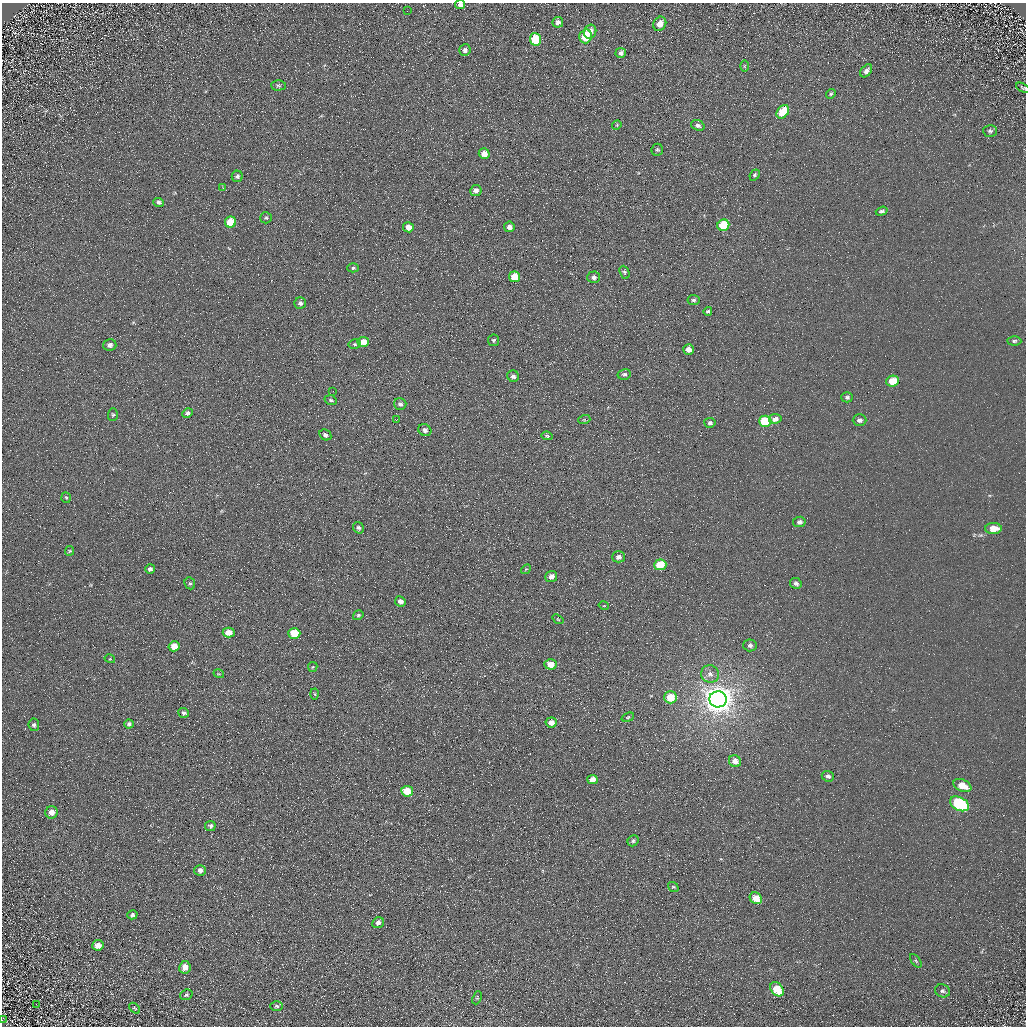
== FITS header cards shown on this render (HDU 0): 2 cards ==
NAXIS1  =                 1024 / Required FITS header
NAXIS2  =                 1024 / Required FITS header

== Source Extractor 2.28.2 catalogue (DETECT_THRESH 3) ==
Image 1024 x 1024 px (HDU 0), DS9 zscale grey, 1 PNG px = 1 image px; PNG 1028 x 1028 px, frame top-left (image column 1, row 1024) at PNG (2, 3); each listed source drawn as its Kron ellipse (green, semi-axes under 4 px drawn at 4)
Background 5.26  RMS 7.8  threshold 23.4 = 3 sigma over >= 5 px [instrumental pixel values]
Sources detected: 120; all 120 listed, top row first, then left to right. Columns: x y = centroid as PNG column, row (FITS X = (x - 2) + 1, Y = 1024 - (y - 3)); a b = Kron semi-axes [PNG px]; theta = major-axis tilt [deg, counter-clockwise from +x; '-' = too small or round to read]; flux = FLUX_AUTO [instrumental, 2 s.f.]
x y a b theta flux
460 5 5 4 - 2200
407 11 2 2 - 620
558 22 5 5 - 1900
660 24 7 6 - 5200
590 32 7 6 - 3600
586 36 7 6 - 15000
536 39 6 6 - 19000
465 50 6 5 - 1800
621 53 5 5 - 1900
744 66 6 4 -90 660
866 71 7 5 52 2200
278 85 7 5 2 950
1023 88 7 4 -28 800
831 94 5 4 - 770
783 112 7 5 51 16000
617 125 5 4 - 570
698 125 7 5 -20 1500
990 131 7 6 - 1100
657 150 6 5 - 1000
484 154 5 5 - 4800
755 175 6 4 51 910
237 176 5 5 - 1200
223 188 4 3 - 520
476 190 5 5 - 2700
159 202 5 4 - 1100
882 211 6 4 18 1200
266 218 6 5 - 800
230 222 6 5 - 11000
723 225 6 5 - 17000
408 227 5 5 - 4200
509 227 5 5 - 2800
353 268 6 4 0 980
624 272 7 4 -67 1000
514 277 5 5 - 11000
594 277 6 6 - 1800
693 300 6 5 - 1100
300 303 6 6 - 1600
708 311 4 4 - 810
494 340 6 5 - 860
1014 341 7 4 -3 1000
363 342 5 5 - 7000
355 344 6 4 11 930
110 345 6 5 - 2100
688 349 5 5 - 3600
624 374 7 5 13 1300
513 376 6 5 - 1800
893 381 6 5 - 10000
333 391 2 2 - 270
847 397 6 5 - 1200
331 400 6 4 -20 1100
400 404 6 6 - 1600
187 413 5 4 - 1300
113 415 6 5 - 830
775 419 6 5 - 3000
396 420 3 2 - 340
584 420 6 4 18 700
860 420 7 5 0 2200
765 421 6 5 - 21000
710 423 6 5 - 1300
425 430 7 5 -31 1600
325 435 6 5 - 1600
547 436 5 3 - 760
66 497 5 5 - 640
799 522 6 5 - 1500
358 528 6 5 - 1300
993 529 8 5 0 6300
70 551 5 4 - 580
619 557 6 5 - 2100
660 565 6 5 - 18000
150 569 5 4 - 1700
526 569 5 4 - 610
551 576 6 5 - 2700
190 583 6 5 - 950
796 583 6 5 - 1600
400 601 5 5 - 2200
604 606 5 3 - 470
358 615 5 4 - 850
558 619 6 3 -37 470
229 633 6 5 - 5400
294 633 6 5 - 15000
750 645 6 6 - 1700
174 646 5 5 - 7300
110 659 5 3 - 460
550 664 6 5 - 5500
313 667 5 4 - 630
219 674 5 3 - 450
710 674 9 8 - 3200
315 694 5 3 - 530
670 697 6 6 - 12000
718 699 8 8 - 860000
184 713 5 5 - 1400
628 717 6 4 21 740
551 723 6 5 - 3800
129 724 5 4 - 1200
34 725 6 5 - 1200
735 761 6 6 - 3900
828 776 6 5 - 1400
593 779 5 4 - 4500
962 785 9 6 -23 6800
407 791 6 5 - 13000
959 804 10 6 -27 58000
51 812 6 6 - 3300
210 826 5 5 - 1300
633 841 6 5 - 1100
200 870 6 5 - 2300
673 887 5 4 - 730
756 898 6 5 - 6900
132 915 5 4 - 1200
378 923 6 5 - 2300
98 945 5 5 - 3200
916 961 8 4 -54 720
185 967 6 5 - 3900
777 989 8 5 -48 12000
943 991 7 6 - 1300
186 995 6 5 - 1100
477 998 7 4 66 720
36 1004 2 2 - 210
277 1006 6 5 - 970
135 1008 6 4 -41 580
2 1020 2 2 - 900
At the frame edge (FLAGS 8, measured only in part): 3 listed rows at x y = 460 5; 1023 88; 2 1020